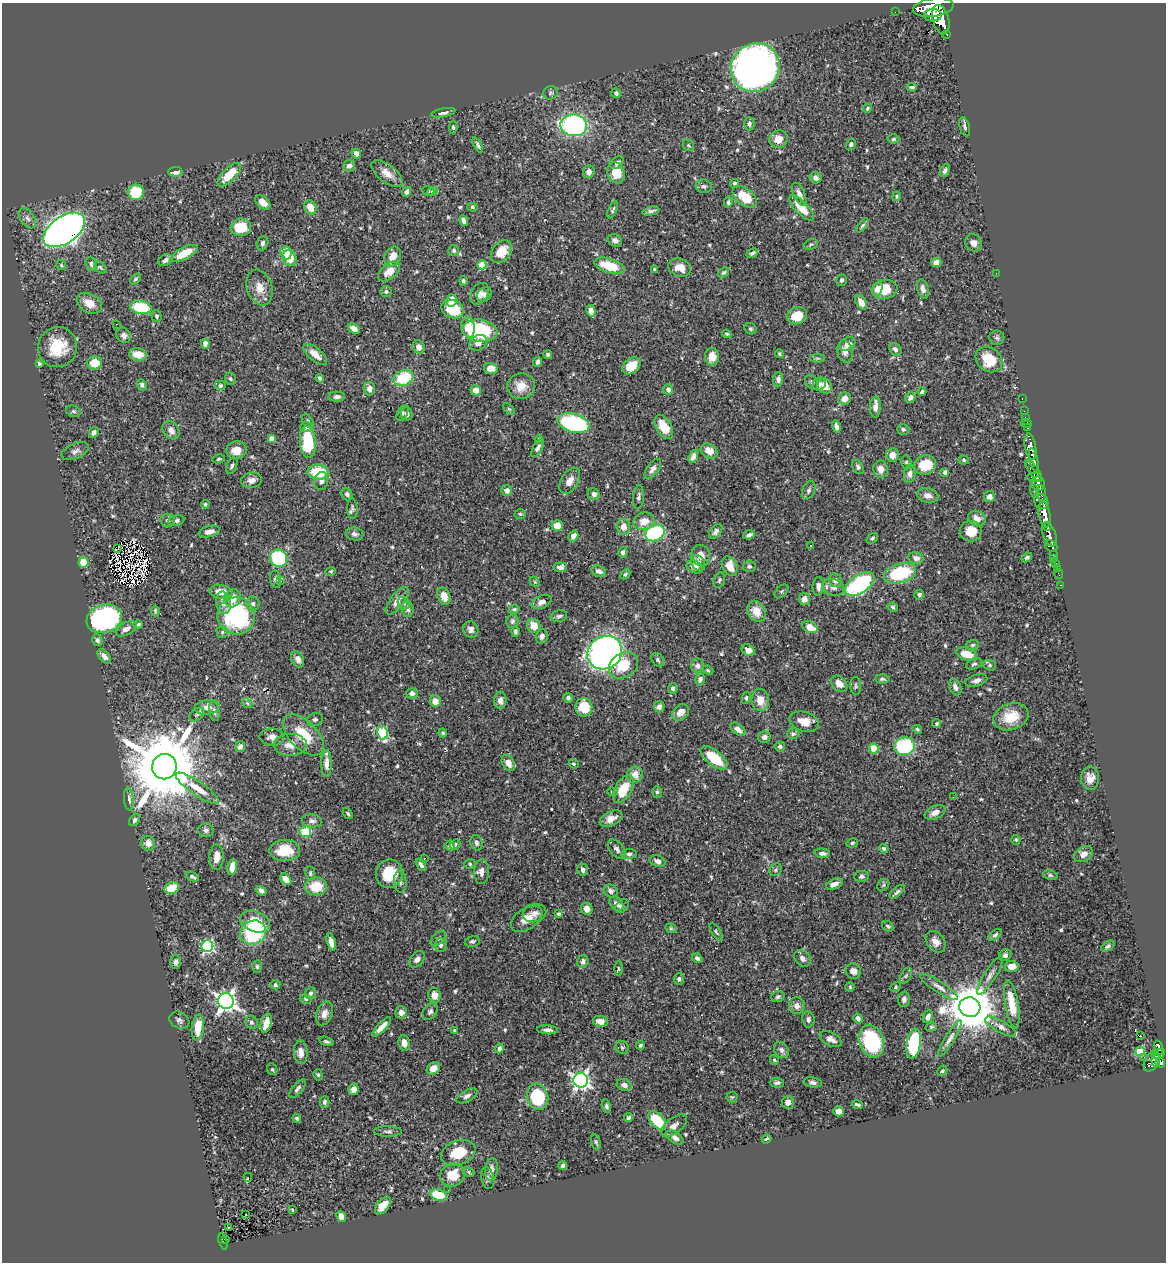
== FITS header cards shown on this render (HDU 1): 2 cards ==
NAXIS1  =                 1164
NAXIS2  =                 1260

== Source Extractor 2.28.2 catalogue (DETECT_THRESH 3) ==
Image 1164 x 1260 px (HDU 1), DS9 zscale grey, 1 PNG px = 1 image px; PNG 1168 x 1264 px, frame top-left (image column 1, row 1260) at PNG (2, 3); each listed source drawn as its Kron ellipse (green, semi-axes under 4 px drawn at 4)
Background 0.535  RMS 0.017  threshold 0.0503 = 3 sigma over >= 5 px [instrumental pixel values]
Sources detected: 615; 2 with non-positive FLUX_AUTO (blend fragments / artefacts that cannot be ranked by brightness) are neither listed nor drawn; of the other 613, the 500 brightest by FLUX_AUTO listed and drawn (113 fainter detections omitted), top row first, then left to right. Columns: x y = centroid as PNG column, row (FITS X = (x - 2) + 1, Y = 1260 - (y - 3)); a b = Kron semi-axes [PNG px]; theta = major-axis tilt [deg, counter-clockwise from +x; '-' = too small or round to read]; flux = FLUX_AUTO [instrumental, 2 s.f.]
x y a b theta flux
933 7 20 9 8 3000
895 12 2 2 - 5.1
933 15 9 6 1 780
941 20 15 8 -75 2000
947 34 3 3 - 55
755 67 25 23 46 870
912 87 5 3 - 2.5
550 93 7 6 - 2.5
616 93 5 4 - 3.5
867 108 5 4 - 2.1
443 113 12 4 11 4.3
749 124 6 5 - 2.9
574 125 13 11 -3 200
453 127 6 4 -87 1.9
965 127 10 5 -74 3
778 139 9 8 - 12
893 139 6 4 3 1.7
851 144 6 4 59 2.6
478 145 8 3 -62 2.4
688 145 6 5 - 1.8
356 154 5 4 - 4.7
617 163 7 5 41 3.2
349 166 6 5 - 5.7
945 170 7 4 65 3.4
175 172 7 5 2 6.7
589 172 6 6 - 4.6
387 173 18 9 -37 12
616 173 11 8 -73 22
229 175 15 6 45 29
816 178 6 5 - 3.4
734 183 4 4 - 2.5
704 186 8 7 - 3.2
428 191 6 5 - 1.9
432 191 5 3 - 1.6
136 192 8 7 - 45
406 192 5 4 - 3.2
799 194 12 5 -66 7
897 196 5 4 - 1.6
745 197 14 8 -37 28
263 202 9 5 -41 9
728 202 6 3 84 1.9
310 207 7 6 - 14
472 207 5 4 - 1.6
801 208 16 6 -46 20
613 210 9 3 65 2.1
651 211 8 4 13 3.4
27 218 11 7 -57 5.6
464 221 5 4 - 4.4
862 225 8 3 52 2.2
241 227 10 8 7 30
64 230 23 13 34 1400
615 240 7 6 - 4.8
263 243 7 5 73 2.9
974 243 9 8 - 5.7
811 244 7 5 18 2.3
454 250 5 5 - 2.1
501 252 12 9 52 20
184 253 15 5 27 27
286 253 6 6 - 17
752 253 6 3 27 2.4
393 257 10 8 62 12
290 258 8 6 -70 22
165 260 7 5 29 4.6
936 262 5 4 - 7.3
91 264 7 5 -66 4.4
61 265 5 5 - 1.7
482 265 4 4 - 30
609 266 16 7 -17 33
100 267 7 5 -39 1.9
680 268 12 9 -20 13
655 269 4 3 - 2
389 271 13 7 39 14
724 272 6 4 41 2.1
996 273 2 2 - 3
135 279 6 4 46 1.9
842 280 6 5 - 3.4
463 281 4 4 - 2.2
259 288 18 12 -72 14
877 289 7 4 69 6.8
885 289 13 9 10 33
923 289 10 5 -75 4.8
386 292 5 5 - 2
479 294 11 8 60 6.6
484 295 8 6 44 4.5
452 300 6 5 - 14
861 302 8 5 -58 9
89 303 13 9 -28 16
141 307 11 6 -12 60
452 309 11 9 -23 47
591 311 6 4 -76 9.8
157 316 6 5 - 2
797 316 10 8 23 19
116 324 3 2 - 1.6
468 327 10 7 -84 11
354 329 6 4 -34 7.3
751 329 6 5 - 2.1
480 331 17 11 -7 100
727 334 4 3 - 1.6
124 335 8 7 - 4.2
997 338 7 7 - 2.9
478 343 9 7 33 7
205 344 5 4 - 3.8
847 344 8 6 33 6.7
58 347 20 19 - 37
419 347 7 6 - 6.9
895 349 7 5 -49 3.6
845 352 11 7 -79 6.7
315 354 14 6 -40 10
779 354 4 3 - 1.7
138 355 9 6 -10 15
548 355 4 4 - 2.7
712 357 9 7 -90 11
818 358 7 4 0 1.8
989 359 14 12 -38 33
537 362 5 3 - 2.7
94 363 7 6 - 20
39 364 4 4 - 1.9
631 366 10 7 37 21
491 368 7 5 -12 10
320 378 4 3 - 2.5
403 378 10 7 22 55
230 379 6 5 - 2.1
778 379 7 5 87 3.9
812 382 8 5 -55 2.3
819 384 7 6 - 3.9
142 385 6 5 - 3.1
220 386 6 5 - 2.6
521 386 14 13 - 15
825 386 8 7 - 13
369 389 6 6 - 6
476 390 5 5 - 11
668 390 5 4 - 5.8
922 392 4 3 - 2.1
337 397 8 5 3 3.7
910 398 5 4 - 5.4
1022 398 3 2 - 13
845 399 6 6 - 8.6
875 407 10 5 86 7.4
509 409 7 4 -43 1.8
73 411 7 5 -16 2.4
1024 411 2 2 - 6.5
402 413 8 5 60 3
407 414 7 6 - 5.4
1025 417 2 2 - 7.7
308 421 7 5 -54 2.4
573 423 16 9 -16 140
1026 423 5 3 - 32
836 426 6 4 -75 4.5
307 427 6 5 - 2.5
664 427 13 7 -60 27
1028 428 3 3 - 19
903 429 6 5 - 2.4
171 430 10 7 -53 6.6
94 432 5 4 - 3.7
271 439 4 4 - 5.4
539 439 4 4 - 1.6
308 442 16 8 -86 67
1030 447 13 5 -80 740
538 448 10 4 59 3.2
236 450 10 9 - 13
75 451 14 7 24 5.5
709 451 9 7 -33 13
892 455 7 6 - 10
693 457 7 4 69 6.6
219 459 6 4 14 2
964 460 5 4 - 1.7
1034 460 12 4 -78 580
906 462 7 5 -76 1.9
925 465 11 9 13 33
232 466 8 5 66 2.8
858 467 7 5 -61 2.7
653 469 12 5 53 4.9
881 469 8 7 - 7.7
1034 471 13 4 -55 290
318 472 11 7 -4 43
945 472 4 3 - 2.8
910 474 9 5 85 4.7
1034 477 7 3 1 250
251 480 10 8 9 7.7
321 481 9 7 83 4.5
570 481 14 8 58 9.7
1038 484 7 6 - 310
507 490 5 5 - 6.7
809 490 9 6 67 3.2
1035 491 7 3 -74 83
1041 493 8 4 -83 190
347 494 6 5 - 3.9
594 494 6 5 - 4.2
928 495 11 7 -13 7.8
639 497 12 5 85 3.5
989 497 6 5 - 4.9
1041 501 8 7 - 470
205 504 4 4 - 1.9
352 509 10 5 -87 2.9
520 514 6 4 -4 1.5
1044 514 13 5 -81 1000
977 519 9 7 -26 8.6
167 520 7 6 - 3.7
176 521 8 5 12 3.5
644 521 10 8 15 13
557 526 5 5 - 13
1048 526 4 3 - 210
623 527 8 6 -85 10
716 531 8 5 51 3.9
971 531 11 10 - 17
209 532 11 5 14 7.1
655 533 10 7 29 110
355 534 9 6 -11 3.6
749 535 6 3 16 2.8
1050 535 12 6 -70 530
573 536 6 4 56 7.3
872 538 6 4 35 2.1
810 545 3 2 - 1.8
1051 546 6 5 - 130
118 549 3 2 - 330
623 552 5 4 - 4
701 555 10 9 - 9.9
1053 555 4 3 - 73
1027 557 6 3 39 2.6
278 558 9 8 - 94
916 558 7 5 -11 5.5
1053 559 2 2 - 4.1
83 562 5 5 - 19
698 563 8 6 -53 7.6
1056 564 3 3 - 21
730 566 10 7 -65 13
749 566 6 5 - 2.3
560 567 7 5 6 4.8
695 567 8 6 -25 6.3
1057 568 2 2 - 3.9
331 571 5 4 - 1.7
599 571 7 5 -22 5.2
900 573 17 9 17 75
625 574 6 4 45 1.8
1058 574 5 2 - 7.6
275 579 8 5 -80 3
719 580 8 5 70 2.6
835 580 7 6 - 5.8
281 581 3 2 - 2.4
535 582 6 4 -46 1.6
860 584 16 9 35 120
1060 585 3 2 - 9.8
818 586 9 5 86 5.5
833 587 11 8 -20 6.9
781 591 8 5 45 2
221 592 12 7 -8 15
919 595 5 4 - 2.8
444 596 9 6 -67 14
232 598 9 8 - 15
804 599 6 5 - 9
397 601 16 7 52 10
542 602 10 6 24 5.8
223 603 11 7 -78 7
404 603 7 5 -46 2.7
253 604 7 6 - 3.2
893 607 5 4 - 2.1
408 609 7 6 - 3.9
514 609 5 3 - 2
155 611 5 3 - 1.5
756 611 11 8 -57 16
236 616 19 18 - 140
559 616 8 5 13 2.7
104 619 18 14 19 240
512 621 7 6 - 3.1
138 625 5 4 - 2
534 626 7 6 - 17
810 627 8 5 -25 14
126 629 11 6 27 6.9
471 629 8 7 - 4.4
515 631 5 4 - 2.2
222 632 5 5 - 2.1
542 636 7 6 - 4.2
97 640 6 5 - 2.6
973 645 6 5 - 2.2
748 650 7 5 -38 8.1
605 653 18 16 35 530
967 654 11 6 -18 20
104 656 8 5 -47 5.9
298 659 8 6 -65 5
658 660 7 5 -55 2.4
974 664 8 5 18 2.3
623 665 16 12 34 33
990 665 6 5 - 1.9
697 666 7 6 - 4.8
708 670 6 4 -24 1.6
700 679 6 5 - 4
882 679 7 4 -4 2.5
976 681 11 5 17 5.6
839 684 9 6 -45 8.9
856 686 9 5 -87 2.6
955 687 8 5 -67 4.9
673 688 5 4 - 2.6
412 693 6 5 - 3.9
568 698 5 4 - 2.9
746 698 6 4 81 1.8
500 700 8 6 89 5.9
760 700 11 8 -86 14
435 701 6 5 - 9.8
247 703 5 4 - 1.7
207 707 12 7 7 7.1
584 707 9 8 - 36
659 707 5 5 - 4.7
214 711 10 5 -82 3.5
681 712 9 7 40 10
197 714 8 5 40 2.7
1011 717 18 13 19 27
315 720 8 6 14 3
804 722 15 9 -18 15
937 723 5 4 - 1.8
738 729 9 5 -38 5.1
917 729 5 4 - 1.9
382 733 6 5 - 90
443 733 4 3 - 1.9
793 734 6 5 - 3.1
303 735 25 14 -45 37
272 737 12 8 -1 7.1
764 737 6 6 - 4.9
290 745 16 11 2 12
780 746 5 5 - 2.8
904 746 10 9 - 110
240 747 5 5 - 5.3
874 748 5 5 - 27
714 758 16 7 -39 39
326 763 13 5 -90 8.6
508 763 9 6 -61 8.9
574 764 5 4 - 1.8
164 767 13 12 - 14000
635 775 8 7 - 11
1090 778 12 9 -89 10
197 788 26 7 -34 18
623 789 15 8 61 27
612 792 5 4 - 1.7
657 792 6 4 -90 2.1
953 797 3 2 - 2.1
129 799 11 5 -84 4.4
935 812 11 6 25 7.7
348 813 6 4 -51 1.9
611 819 12 7 24 9.3
135 820 6 5 - 2.6
312 821 10 6 -8 3.9
206 830 7 7 - 3.6
305 832 6 5 - 36
1016 840 5 4 - 1.8
148 843 7 7 - 6.9
477 843 8 6 -76 3.3
852 843 6 4 13 1.8
455 844 5 4 - 2.1
450 846 5 5 - 3.3
884 848 5 4 - 2
617 849 11 7 -50 4.3
285 850 15 10 1 26
822 853 7 5 -2 4.7
629 854 8 4 1 2.3
1084 854 10 7 32 7.2
217 857 13 7 88 11
425 858 3 3 - 2.2
657 861 8 5 -23 4.7
470 864 5 4 - 1.6
421 865 7 4 -56 3.8
232 867 8 4 80 11
583 870 6 5 - 3.8
776 870 7 5 47 2.3
482 872 12 7 89 6.6
310 873 7 5 -83 2
389 874 14 13 - 35
1050 875 7 5 -10 2.1
192 876 7 4 -24 2.6
861 876 7 5 7 2.7
286 879 7 4 -50 6.3
400 882 11 6 -86 4
834 884 9 5 21 6.1
883 885 7 5 47 1.8
316 886 11 9 0 29
172 888 7 5 23 25
261 891 6 4 -35 3.7
611 891 7 6 - 4.6
897 892 9 4 41 3.1
616 904 8 6 -45 7.3
622 906 8 5 50 2.7
587 909 6 5 - 8.7
534 913 12 9 14 6.8
559 914 3 3 - 2.3
527 919 17 10 34 14
255 922 15 10 -20 24
888 926 6 4 -32 1.9
671 928 6 4 -22 1.8
716 932 10 4 -54 2.1
253 933 13 12 - 96
995 935 8 4 39 2.9
438 938 9 5 46 2.8
472 941 7 5 10 2.3
331 942 9 4 -74 7.5
936 942 12 8 -53 8.2
441 945 7 6 - 3.5
207 946 6 6 - 180
1108 946 7 4 33 2.4
1005 955 6 5 - 4
697 958 5 4 - 3.9
802 958 9 7 -48 5.4
417 959 9 6 49 4.7
583 961 6 5 - 4.8
176 962 7 5 -90 3.5
1012 966 7 5 -3 11
257 967 6 4 -88 2.4
618 969 7 3 -90 1.5
853 971 8 7 - 6.7
990 975 22 6 58 7.4
906 976 8 5 62 2.1
679 979 5 5 - 3.2
275 985 5 5 - 2.1
850 987 4 4 - 1.7
896 987 6 4 40 1.6
939 987 22 5 -32 7.1
311 993 6 5 - 2.6
434 995 7 6 - 11
778 997 7 5 19 2.5
306 999 6 4 -15 2
904 999 7 6 - 4.4
226 1001 8 7 - 580
1012 1004 24 6 -80 28
797 1006 8 8 - 7
970 1007 10 10 - 5100
430 1011 9 6 51 3.4
401 1012 6 6 - 5.5
324 1014 12 8 69 7.9
928 1017 6 4 69 4.3
858 1018 5 4 - 3.4
808 1019 8 6 -81 3.7
179 1020 10 8 -29 4.2
600 1021 7 5 -10 7.6
251 1022 7 6 - 3
266 1023 10 5 75 9.6
1001 1026 17 6 -29 6.9
198 1027 13 6 84 22
382 1027 13 4 46 9.8
931 1027 6 4 15 1.9
454 1030 3 3 - 1.6
547 1030 10 4 -3 4.8
1140 1036 3 2 - 1.6
831 1039 12 6 -27 7.1
950 1039 21 4 59 5.6
326 1041 7 4 -16 2.9
871 1041 16 12 -71 73
404 1043 8 5 -79 7.1
914 1044 15 7 81 89
640 1045 4 4 - 2.1
622 1047 7 6 - 2.2
1158 1047 7 3 -76 130
499 1048 5 4 - 4.2
781 1050 9 6 -56 3.7
1140 1051 5 4 - 51
301 1052 11 7 -87 8.2
1159 1054 7 4 30 150
1144 1057 2 2 - 6.1
774 1060 5 3 - 1.8
1156 1060 6 4 83 150
1152 1061 11 6 62 290
1160 1063 5 4 - 220
433 1068 7 5 39 9.1
272 1069 6 5 - 1.7
942 1071 5 4 - 1.8
318 1075 5 4 - 1.9
581 1080 7 7 - 410
813 1082 9 5 -9 3.8
777 1083 7 4 -1 3
624 1085 8 5 -20 4.8
298 1089 11 5 50 3.8
354 1089 6 5 - 6.4
467 1096 11 5 29 4.7
538 1097 13 10 -75 65
732 1097 5 5 - 1.7
324 1102 6 5 - 2.5
788 1102 6 6 - 6.6
857 1104 5 3 - 2.2
606 1106 7 4 -75 2.4
838 1111 5 4 - 7.1
297 1118 4 4 - 2.2
628 1118 4 4 - 2.8
657 1120 11 6 -48 46
674 1126 15 7 38 6.9
388 1131 14 5 -1 3.4
675 1138 9 5 -36 6.2
766 1139 5 3 - 2.5
596 1142 7 4 -74 1.9
458 1153 18 12 20 29
563 1166 4 3 - 2.4
491 1169 11 6 82 5.8
469 1172 6 4 -29 1.7
452 1175 12 11 - 23
248 1177 4 2 - 14
488 1178 11 6 -77 3.9
448 1190 3 2 - 2.1
438 1195 9 5 -18 40
383 1205 10 5 49 18
292 1209 3 2 - 1.6
246 1215 3 2 - 1.8
341 1217 6 4 -64 10
228 1227 3 2 - 2.6
226 1239 3 2 - 9.3
223 1242 8 3 -73 93
At the frame edge (FLAGS 8, measured only in part): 1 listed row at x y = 933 7
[113 fainter detections neither listed nor drawn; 2 non-positive-flux detections neither listed nor drawn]